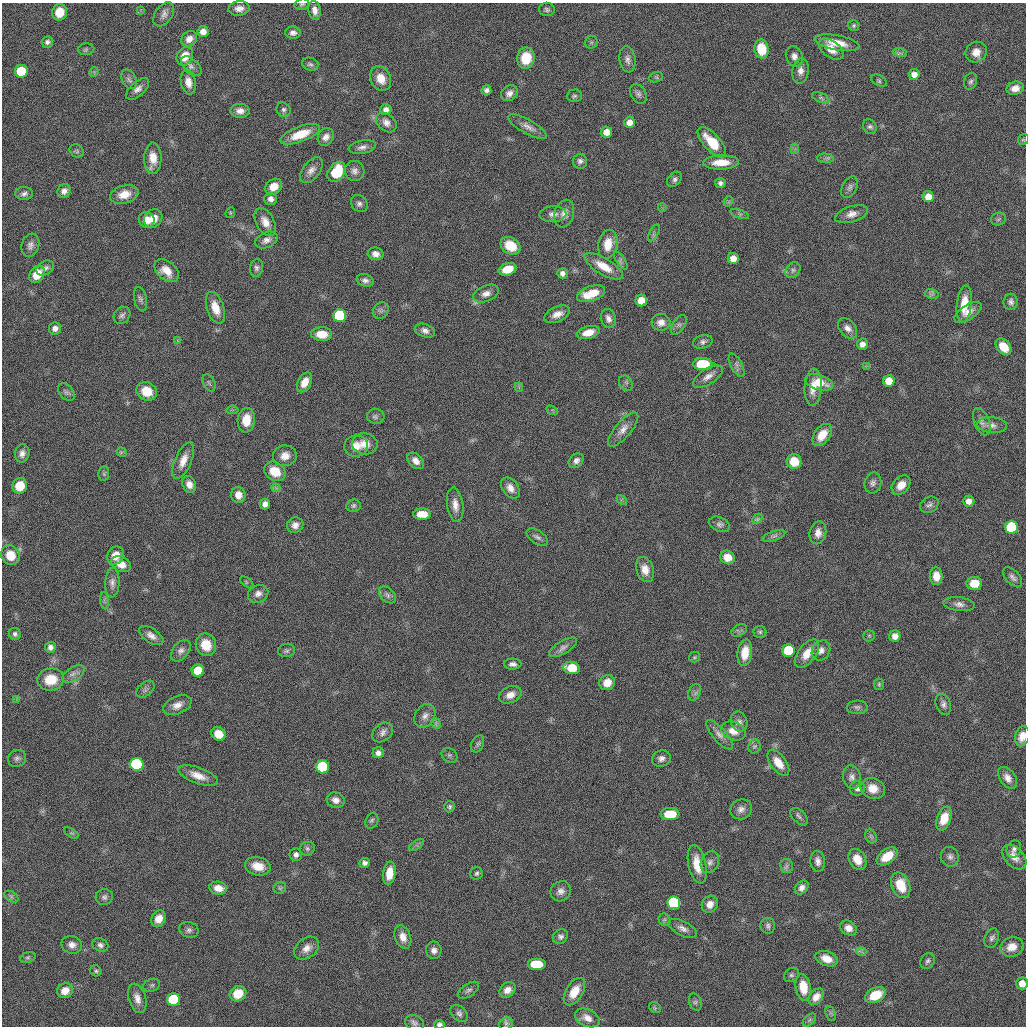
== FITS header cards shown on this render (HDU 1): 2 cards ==
NAXIS1  =                 2048 / length of original image axis
NAXIS2  =                 2048 / length of original image axis

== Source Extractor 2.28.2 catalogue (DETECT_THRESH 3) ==
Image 2048 x 2048 px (HDU 1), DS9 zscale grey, zoomed out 1/2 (1 PNG px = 2 x 2 image px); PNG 1028 x 1028 px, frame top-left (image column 1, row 2047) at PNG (2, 3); each listed source drawn as its Kron ellipse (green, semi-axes under 4 px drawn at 4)
Background 21.2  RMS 320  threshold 952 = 3 sigma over >= 5 px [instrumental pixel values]
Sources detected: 322; all 322 listed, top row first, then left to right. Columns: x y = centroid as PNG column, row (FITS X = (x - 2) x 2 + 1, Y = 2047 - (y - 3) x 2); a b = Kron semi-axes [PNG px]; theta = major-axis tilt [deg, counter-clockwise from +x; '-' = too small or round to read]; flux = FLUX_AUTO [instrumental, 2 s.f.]
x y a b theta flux
302 4 7 5 17 1.5e+05
239 8 10 7 5 5.4e+05
547 9 8 6 1 2.0e+05
315 10 9 6 -79 4.6e+05
140 11 4 2 - 6.4e+04
59 12 8 7 - 1.7e+06
164 14 13 8 56 4.5e+05
854 25 6 5 - 1.4e+05
203 32 5 5 - 5.8e+05
293 33 8 6 -1 3.2e+05
189 39 8 7 - 5.4e+05
47 42 6 5 - 2.4e+05
591 42 6 6 - 1.6e+05
837 43 23 7 -11 1.3e+06
86 49 8 6 3 1.7e+05
761 49 9 7 -80 1.8e+06
831 49 14 8 -36 9.9e+05
976 52 11 10 - 7.9e+05
900 53 7 4 -15 1.9e+05
185 56 10 7 58 1.2e+06
794 56 10 8 -67 4.8e+05
526 58 10 9 - 1.9e+06
627 59 13 8 -81 4.1e+05
310 64 8 6 -20 2.0e+05
191 66 12 7 -43 3.3e+05
21 71 6 6 - 3.7e+06
800 71 13 8 82 5.3e+05
94 72 5 3 - 9.2e+04
914 74 5 5 - 5.0e+05
656 77 7 5 19 1.4e+05
381 78 13 10 -65 1.0e+06
129 79 10 7 -64 2.8e+05
879 81 8 5 -28 1.5e+05
971 81 8 6 70 2.2e+05
188 82 12 7 -78 6.8e+05
1015 88 9 6 14 6.1e+05
138 89 14 7 42 4.5e+05
486 90 5 5 - 2.5e+05
509 93 9 7 38 4.1e+05
638 94 10 7 -60 2.9e+05
574 96 7 6 - 1.7e+05
821 98 9 4 -23 2.2e+05
283 110 7 6 - 2.2e+05
386 110 5 5 - 3.7e+05
240 111 9 7 -1 5.1e+05
629 122 5 5 - 5.5e+05
386 123 11 8 -40 4.7e+05
870 126 8 6 -62 2.2e+05
528 127 22 7 -29 5.8e+05
606 132 5 5 - 7.1e+05
300 134 21 7 20 1.8e+06
326 137 9 7 57 4.7e+05
1023 140 6 5 - 1.1e+05
712 142 19 8 -48 2.2e+06
362 147 14 6 11 4.2e+05
795 149 5 2 - 8.6e+04
77 151 7 6 - 1.5e+05
153 158 16 8 89 1.0e+06
825 158 8 4 -3 2.3e+05
580 161 7 7 - 2.8e+05
721 162 18 7 2 1.3e+06
311 170 15 8 52 5.3e+05
354 171 10 9 - 4.2e+05
336 172 11 8 55 3.2e+06
674 179 9 6 49 2.6e+05
720 183 5 5 - 2.3e+05
274 187 9 7 35 9.0e+05
850 187 11 7 61 3.0e+05
64 191 7 6 - 3.8e+05
24 193 9 6 3 2.9e+05
124 194 14 9 16 1.0e+06
928 197 5 5 - 7.1e+05
271 199 6 6 - 3.4e+05
728 201 5 3 - 8.9e+04
359 204 9 7 -50 3.2e+05
662 207 4 3 - 8.8e+04
230 213 5 4 - 9.4e+04
553 214 13 8 3 4.8e+05
564 214 14 9 74 6.0e+05
740 214 9 3 -19 1.6e+05
851 214 17 8 16 6.5e+05
153 218 10 8 46 8.5e+05
999 219 8 6 17 1.9e+05
147 220 8 7 - 8.2e+05
265 222 15 9 -61 7.9e+05
654 233 9 4 61 1.7e+05
266 240 12 7 23 4.5e+05
608 244 14 9 77 1.3e+06
30 245 12 8 72 4.1e+05
510 246 11 8 -33 1.9e+06
376 254 8 6 -13 4.4e+05
733 258 5 5 - 6.4e+05
621 261 10 4 -57 2.0e+05
604 266 22 8 -31 1.3e+06
45 268 9 6 31 2.8e+05
257 268 9 6 80 2.3e+05
507 269 9 6 18 1.6e+06
793 270 8 6 53 2.3e+05
167 271 14 9 -41 1.0e+06
562 273 5 5 - 2.9e+05
37 274 9 7 55 1.3e+06
365 280 9 6 -19 3.1e+05
486 293 14 8 22 5.3e+05
591 294 14 7 19 1.5e+06
932 294 7 4 -11 1.7e+05
140 299 12 6 -78 2.5e+05
641 300 6 6 - 1.0e+06
1011 302 8 7 - 2.9e+05
964 304 18 7 84 1.6e+06
215 308 17 8 -71 1.2e+06
381 310 9 7 54 2.5e+05
968 312 15 7 33 6.5e+05
557 314 14 7 25 6.5e+05
122 315 9 7 47 2.5e+05
340 316 6 6 - 1.8e+07
608 319 10 7 -74 3.8e+05
661 322 9 8 - 5.3e+05
679 325 11 6 57 2.7e+05
55 328 6 6 - 3.9e+05
848 328 12 8 -51 4.8e+05
425 331 10 6 -20 3.6e+05
588 333 11 6 15 9.1e+05
322 334 10 7 -1 1.2e+06
178 341 4 2 - 6.0e+04
703 342 10 6 16 2.8e+05
862 344 6 5 - 4.0e+05
1004 347 9 6 -49 1.5e+06
703 364 9 6 0 3.4e+06
737 365 13 5 -62 3.1e+05
867 366 4 2 - 6.1e+04
708 377 17 7 33 5.7e+05
889 381 6 6 - 1.1e+06
305 382 10 6 63 9.4e+05
819 382 14 7 -17 1.6e+06
209 383 9 5 -63 1.9e+05
626 383 8 6 -57 2.1e+05
519 387 5 2 - 7.9e+04
813 387 18 8 86 9.5e+05
147 391 10 9 - 1.5e+06
66 392 10 6 -50 2.5e+05
232 410 6 3 7 1.1e+05
552 410 6 2 -32 7.8e+04
376 416 8 7 - 2.3e+05
246 420 12 8 85 1.2e+06
982 422 14 7 -68 4.1e+05
992 425 15 7 -4 4.9e+05
623 429 21 8 50 7.0e+05
822 435 12 8 54 1.2e+06
365 444 13 10 -9 8.2e+05
356 446 12 10 8 8.7e+05
122 452 5 4 - 1.2e+05
22 453 9 7 79 3.8e+05
285 456 12 10 0 7.9e+05
183 461 20 8 66 9.2e+05
416 461 10 6 -44 5.5e+05
576 461 8 6 43 3.5e+05
794 461 7 7 - 1.3e+06
275 471 11 9 -33 1.5e+06
104 473 7 5 81 1.5e+05
873 483 10 8 76 3.3e+05
189 484 9 6 -66 5.6e+05
901 485 11 8 47 8.9e+05
20 486 8 7 - 1.4e+06
276 488 4 3 - 1.1e+05
510 488 12 7 -52 6.0e+05
238 495 8 7 - 6.9e+05
622 500 6 3 -45 8.4e+04
969 501 6 5 - 4.9e+05
265 504 5 5 - 3.9e+05
455 505 17 8 -82 7.3e+05
929 505 10 7 30 2.9e+05
353 506 7 6 - 2.0e+05
422 514 9 5 -1 1.2e+06
757 519 6 3 45 1.2e+05
720 524 11 7 -24 2.7e+05
295 525 8 7 - 4.8e+05
1012 527 6 6 - 1.3e+07
818 533 11 8 77 5.9e+05
774 536 12 5 19 2.3e+05
537 537 12 6 -35 3.1e+05
10 555 10 9 - 1.3e+06
116 555 9 8 - 8.8e+05
728 557 7 6 - 9.3e+05
121 564 10 7 -27 8.4e+05
645 569 13 8 -72 8.1e+05
936 576 9 6 -87 8.4e+05
1013 577 12 6 -48 3.4e+05
247 582 8 4 -37 1.3e+05
112 583 15 7 87 4.2e+05
974 583 8 6 4 1.3e+06
258 594 10 8 26 4.4e+05
387 595 10 6 -44 2.8e+05
105 600 8 4 -85 1.5e+05
959 604 16 7 -7 4.4e+05
739 630 8 5 29 1.7e+05
760 632 6 6 - 1.6e+05
15 634 6 5 - 2.0e+05
151 636 14 7 -33 5.5e+05
869 636 6 5 - 1.2e+05
895 636 5 5 - 4.7e+05
206 645 11 10 - 1.4e+06
50 647 5 5 - 2.9e+05
563 647 15 6 31 3.7e+05
287 650 8 6 7 2.1e+05
821 650 10 8 58 4.8e+05
181 651 12 8 51 4.0e+05
788 651 6 6 - 6.5e+06
745 653 13 7 82 1.3e+06
807 654 16 8 54 1.1e+06
694 657 5 5 - 1.1e+05
513 664 9 5 1 3.1e+05
572 668 8 6 -13 2.7e+06
198 671 6 6 - 2.9e+06
74 674 12 6 32 3.8e+05
51 679 13 11 8 1.7e+06
607 683 8 7 - 9.3e+05
879 684 6 5 - 1.1e+05
145 689 10 7 39 2.5e+05
695 692 8 6 64 2.2e+05
510 695 11 8 24 6.9e+05
16 699 4 2 - 5.8e+04
943 704 11 7 -68 3.2e+05
177 705 15 9 23 6.7e+05
857 707 10 6 1 2.7e+05
425 716 13 9 58 5.2e+05
739 722 10 8 -70 3.3e+05
436 724 5 2 - 1.0e+05
733 731 13 9 -19 8.2e+05
383 732 11 8 40 4.0e+05
218 734 7 6 - 1.2e+06
719 735 19 6 -48 4.7e+05
1022 736 10 7 74 7.8e+05
478 744 9 6 66 1.9e+05
754 746 7 6 - 1.6e+05
378 753 5 5 - 3.4e+05
449 755 8 6 -36 1.9e+05
17 758 9 8 - 2.9e+05
661 758 10 8 20 4.0e+05
778 763 15 7 -53 1.2e+06
137 764 6 6 - 5.2e+07
323 767 6 6 - 1.5e+07
198 776 21 8 -20 9.8e+05
852 777 12 8 -81 4.1e+05
1008 778 12 7 -54 5.1e+05
857 788 7 7 - 3.8e+05
873 788 12 10 -22 1.0e+06
336 800 9 7 -17 4.5e+05
450 807 6 5 - 1.5e+05
741 809 11 9 27 4.8e+05
670 814 9 6 0 2.1e+06
799 817 11 6 -47 2.4e+05
944 818 12 7 69 1.5e+06
372 821 8 6 67 1.9e+05
72 833 8 3 -33 1.2e+05
871 836 7 5 -66 1.6e+05
417 845 8 4 35 1.6e+05
307 849 8 7 - 2.3e+05
1014 849 9 7 71 2.7e+05
296 855 6 6 - 3.0e+05
887 856 12 7 36 1.5e+06
950 857 10 9 - 3.4e+05
1014 857 14 9 -46 6.9e+05
857 859 11 8 -60 1.1e+06
818 861 10 7 -86 4.2e+05
710 862 11 8 65 4.1e+05
365 863 5 5 - 2.7e+05
697 864 19 9 -78 1.6e+06
258 866 13 9 -12 1.1e+06
787 866 7 6 - 2.1e+05
389 873 11 6 82 1.2e+06
476 873 6 6 - 2.0e+05
901 885 13 9 -67 1.8e+06
802 887 8 5 45 3.7e+05
218 888 9 6 -7 7.5e+05
280 888 6 5 - 1.3e+05
561 891 11 9 47 4.7e+05
11 897 8 5 -31 1.7e+05
104 897 8 8 - 2.7e+05
674 903 6 6 - 2.9e+07
710 904 9 7 53 5.9e+05
159 919 8 7 - 8.1e+05
665 920 6 5 - 1.4e+05
768 926 8 7 - 2.5e+05
683 928 15 7 -27 4.6e+05
848 928 9 6 -33 5.7e+05
189 930 10 7 -18 3.1e+05
403 937 12 8 -69 7.0e+05
560 937 8 6 38 2.7e+05
992 938 10 7 69 2.7e+05
72 945 10 8 -21 5.2e+05
100 945 8 6 -27 2.7e+05
1012 947 12 9 16 8.9e+05
307 948 14 9 39 6.5e+05
434 950 8 8 - 4.0e+05
861 952 5 2 - 8.5e+04
28 957 8 5 19 1.5e+05
827 959 11 7 -19 9.5e+05
928 961 8 6 56 2.2e+05
536 964 9 6 0 2.1e+06
96 971 6 5 - 1.6e+05
791 975 8 6 40 1.9e+05
1022 983 6 6 - 7.6e+05
152 985 9 6 23 1.9e+05
803 987 13 7 -81 1.5e+06
468 990 12 6 34 2.8e+05
507 990 9 7 44 5.4e+05
65 991 8 7 - 8.0e+05
574 992 15 8 59 1.3e+06
238 994 9 7 30 1.5e+06
876 995 11 7 26 2.0e+06
816 997 9 6 50 5.9e+05
137 998 15 8 -74 6.5e+05
174 1000 6 6 - 8.2e+06
695 1002 9 6 -69 2.2e+05
655 1007 6 5 - 1.3e+05
459 1013 10 6 -43 2.7e+05
830 1013 8 4 -71 1.7e+05
587 1018 13 8 -25 6.0e+05
809 1020 8 5 43 1.5e+05
414 1023 10 7 -21 2.9e+05
439 1024 5 4 - 2.0e+05
506 1024 7 6 - 1.9e+05
At the frame edge (FLAGS 8, measured only in part): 4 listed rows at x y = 302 4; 1022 736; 1022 983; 439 1024